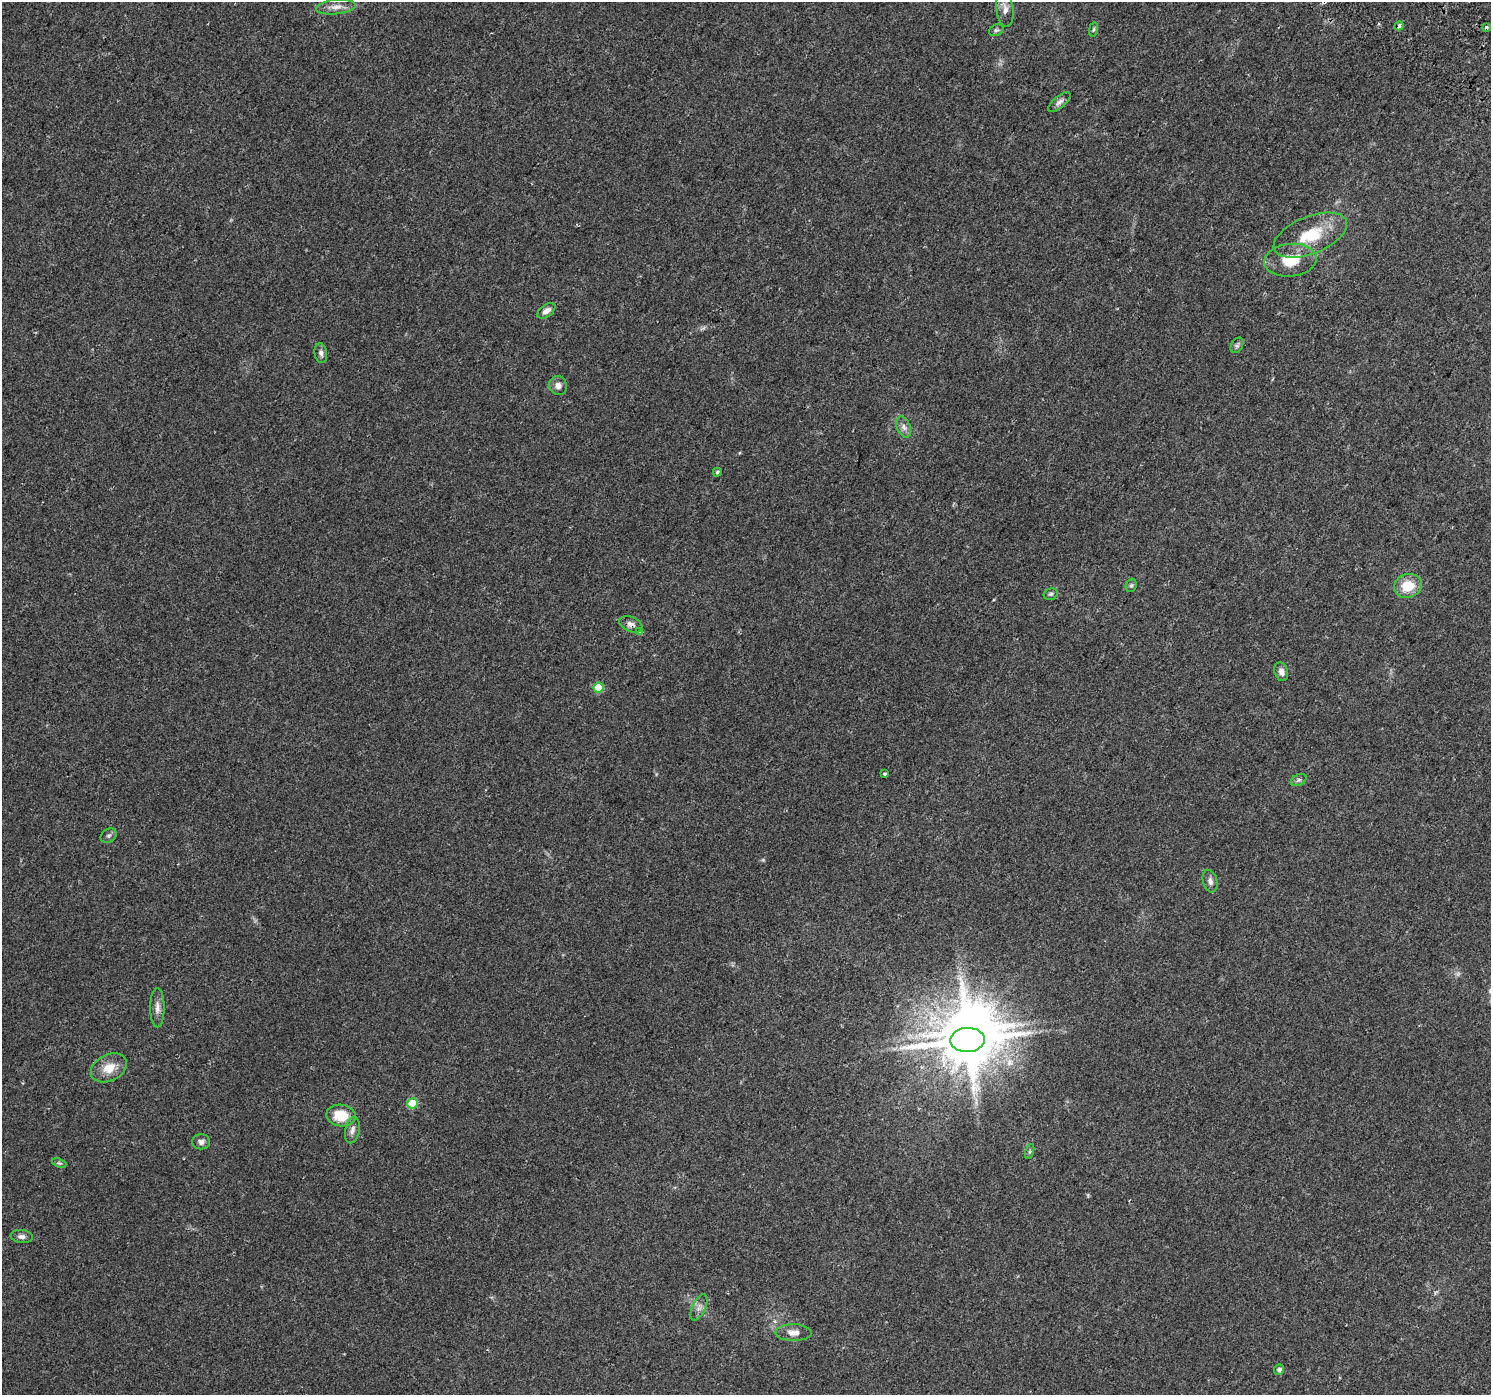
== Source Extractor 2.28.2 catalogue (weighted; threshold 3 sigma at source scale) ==
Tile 10 of 4 x 4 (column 2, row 3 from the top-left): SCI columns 1533-3021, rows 1690-3082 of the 6035 x 6098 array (HDU 1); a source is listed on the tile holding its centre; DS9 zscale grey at full resolution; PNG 1493 x 1397 px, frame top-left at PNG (2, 2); each listed source drawn as its Kron ellipse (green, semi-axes under 4 px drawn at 4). Shown black and unused: <1% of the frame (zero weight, under 2 of 3 exposures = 3% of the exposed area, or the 3 px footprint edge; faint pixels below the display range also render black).
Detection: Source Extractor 2.28.2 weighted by HDU 2 'WHT'; one run over the whole footprint, this tile lists its part. Background 0.0438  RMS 0.0054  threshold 0.0244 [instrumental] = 3 sigma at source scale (4.5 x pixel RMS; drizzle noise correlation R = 1.50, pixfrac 1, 0.0396/0.0396 arcsec/px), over >= 5 px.
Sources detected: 42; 1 too faint to see at this stretch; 1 inside a brighter object's white glare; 1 cosmic-ray / hot-pixel residue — neither listed nor drawn; the other 39 listed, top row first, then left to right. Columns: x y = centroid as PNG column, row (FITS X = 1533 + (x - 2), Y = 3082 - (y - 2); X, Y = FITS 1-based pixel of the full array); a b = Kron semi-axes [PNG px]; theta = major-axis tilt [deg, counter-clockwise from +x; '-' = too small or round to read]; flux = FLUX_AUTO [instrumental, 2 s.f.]
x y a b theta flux
336 7 19 7 6 4.4
1005 9 18 8 -83 3.7
1399 26 5 3 - 3.7
1486 27 3 3 - 2.7
1093 29 7 4 80 0.9
996 30 7 5 20 1.1
1059 102 14 5 41 2
1310 235 39 18 22 22
1290 260 26 16 6 15
546 311 10 6 37 3.3
1237 345 8 5 60 1.2
321 353 10 6 -80 1.8
558 386 10 8 -65 2.6
904 427 11 6 -68 2.4
717 472 4 3 - 0.82
1131 585 7 5 68 0.98
1408 586 14 11 17 12
1051 594 7 5 16 1.1
631 624 12 7 -23 2.6
640 632 3 3 - 3.2
1281 672 9 6 -73 2.7
598 688 5 5 - 17
884 774 4 3 - 3.4
1299 780 8 5 27 1.3
109 836 8 6 36 1.4
1210 881 11 7 -74 2.3
157 1008 20 7 90 3.5
967 1040 17 12 2 3200
109 1068 19 13 26 8.6
412 1103 5 5 - 18
341 1115 14 11 -10 14
352 1130 13 7 78 2.6
201 1142 9 7 -1 2.1
1030 1151 8 3 71 0.86
59 1163 7 4 -22 0.8
22 1236 11 6 -6 2
699 1307 14 6 64 2.8
794 1333 18 8 -1 4.2
1279 1369 5 5 - 1.7
Overlapping masked pixels (flux is a lower limit): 3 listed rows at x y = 1399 26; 631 624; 967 1040